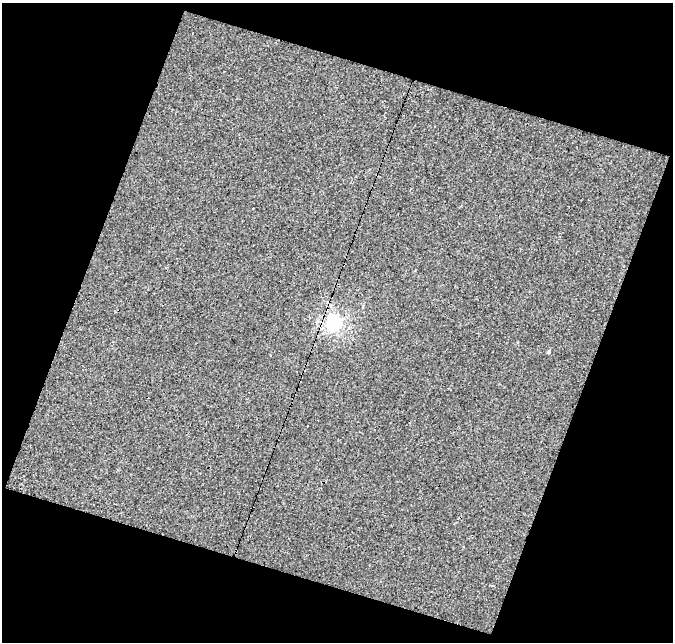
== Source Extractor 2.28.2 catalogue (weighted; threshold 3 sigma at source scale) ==
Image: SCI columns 1-671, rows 24-663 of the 671 x 687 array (HDU 1 of 3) = the unmasked area's bounding box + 8 px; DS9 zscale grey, full resolution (1 PNG px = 1 image px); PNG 675 x 644 px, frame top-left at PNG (2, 3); no overlay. Shown black and unused: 40% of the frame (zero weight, under 2 of 3 exposures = <1% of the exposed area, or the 3 px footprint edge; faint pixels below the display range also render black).
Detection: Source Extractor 2.28.2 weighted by HDU 2 'WHT'. Background 0.00197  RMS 0.0079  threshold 0.0355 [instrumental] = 3 sigma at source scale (4.5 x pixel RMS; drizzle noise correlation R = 1.50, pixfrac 1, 0.0396/0.0396 arcsec/px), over >= 5 px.
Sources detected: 4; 2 cosmic-ray / hot-pixel residue — not listed; the other 2 listed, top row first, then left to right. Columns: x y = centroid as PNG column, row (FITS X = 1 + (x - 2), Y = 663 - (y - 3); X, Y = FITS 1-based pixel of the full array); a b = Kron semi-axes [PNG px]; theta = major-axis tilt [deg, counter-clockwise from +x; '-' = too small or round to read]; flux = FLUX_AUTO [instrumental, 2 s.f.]
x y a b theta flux
334 322 6 6 - 190
549 352 3 3 - 4.7